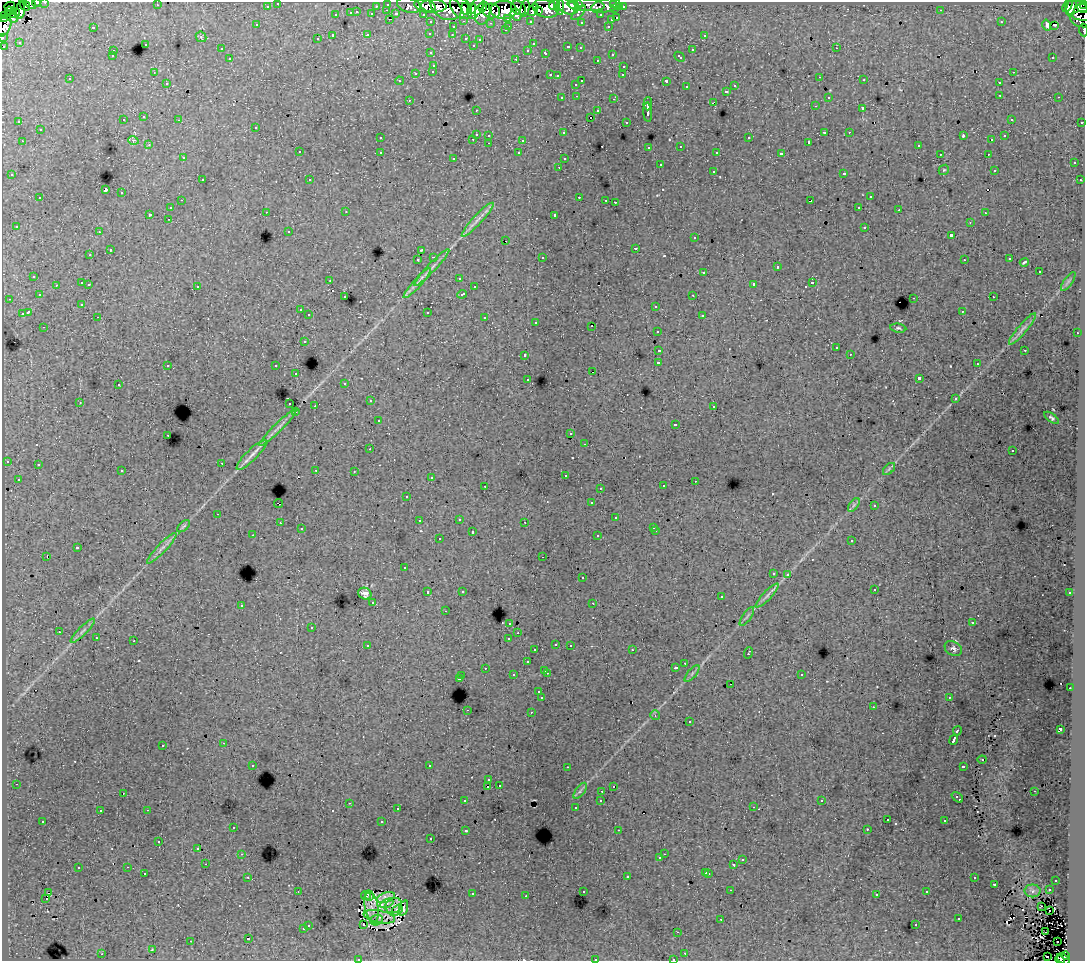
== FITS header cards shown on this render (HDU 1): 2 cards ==
NAXIS1  =                 1083
NAXIS2  =                  959

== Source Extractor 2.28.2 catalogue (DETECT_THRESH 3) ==
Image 1083 x 959 px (HDU 1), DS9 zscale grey, 1 PNG px = 1 image px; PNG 1087 x 963 px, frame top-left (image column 1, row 959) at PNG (2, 2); each listed source drawn as its Kron ellipse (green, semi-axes under 4 px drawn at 4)
Background 237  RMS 1.8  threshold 5.35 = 3 sigma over >= 5 px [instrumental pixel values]
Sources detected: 541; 11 with non-positive FLUX_AUTO (blend fragments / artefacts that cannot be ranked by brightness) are neither listed nor drawn; of the other 530, the 500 brightest by FLUX_AUTO listed and drawn (30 fainter detections omitted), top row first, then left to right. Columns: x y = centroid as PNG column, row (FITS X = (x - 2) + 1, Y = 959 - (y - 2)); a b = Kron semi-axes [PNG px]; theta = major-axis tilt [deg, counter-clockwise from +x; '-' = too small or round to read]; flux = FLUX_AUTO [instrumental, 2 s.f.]
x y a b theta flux
45 2 3 2 - 4800
30 3 7 4 -50 19000
36 3 4 2 - 6600
278 3 3 3 - 3400
388 4 3 3 - 7200
579 4 3 3 - 19000
614 4 3 3 - 8800
1084 4 3 3 - 9700
25 5 6 4 -51 22000
157 5 3 2 - 140
409 5 12 7 -16 19000
554 5 6 4 34 53000
574 5 5 3 - 32000
586 5 18 6 -3 37000
1068 5 7 4 64 87000
10 6 5 3 - 9200
267 6 3 3 - 1600
376 6 3 2 - 1400
425 6 11 6 -17 78000
434 6 13 6 -2 98000
559 6 9 4 -81 35000
567 6 11 7 -26 65000
605 6 15 6 13 29000
1072 6 10 3 71 29000
446 7 16 12 -29 170000
482 7 4 3 - 27000
620 7 3 3 - 1800
623 7 3 3 - 3300
461 8 13 9 -46 120000
476 8 12 6 62 130000
519 8 8 6 -45 72000
525 8 9 4 77 21000
1082 8 5 3 - 28000
466 9 6 4 -73 69000
472 9 5 4 - 53000
546 9 13 9 -16 120000
615 9 3 3 - 9200
20 10 9 4 85 35000
387 10 3 2 - 360
504 10 13 9 -4 260000
533 10 6 4 57 120000
941 10 3 3 - 98
10 11 5 3 - 8600
491 11 9 7 -13 84000
538 11 4 4 - 66000
1081 11 16 9 -21 100000
357 12 3 3 - 580
15 13 5 3 - 14000
351 13 3 3 - 1300
483 13 12 7 79 85000
578 13 9 4 45 5500
372 14 3 3 - 1600
396 14 4 3 - 1200
423 14 3 2 - 3000
3 15 2 2 - 2100
336 15 3 3 - 590
516 15 6 5 - 34000
601 15 3 3 - 2400
11 17 7 4 -37 7400
508 18 3 3 - 1900
617 18 3 3 - 890
3 19 4 2 - 9000
389 19 3 2 - 350
1083 19 12 8 -6 50000
611 20 3 3 - 740
464 21 3 2 - 440
530 21 3 3 - 2300
431 22 3 3 - 3100
581 22 3 3 - 200
1001 22 3 3 - 99
490 23 3 3 - 200
257 25 3 3 - 270
1047 25 5 3 - 550
1054 25 3 2 - 240
4 26 11 7 68 37000
509 26 3 2 - 470
608 26 3 2 - 600
93 27 3 3 - 1300
453 27 3 3 - 460
505 30 3 3 - 360
1084 30 6 2 -84 7900
430 33 3 3 - 140
368 35 3 3 - 600
452 35 3 2 - 290
704 35 3 3 - 430
333 36 3 3 - 2100
2 37 3 2 - 4900
201 37 6 5 - 160
466 38 3 3 - 520
317 39 3 3 - 250
480 39 3 3 - 190
19 42 3 3 - 180
145 44 3 3 - 480
533 44 3 3 - 170
473 45 3 2 - 170
4 46 3 3 - 1500
568 47 3 3 - 810
580 48 3 2 - 210
836 48 3 2 - 320
221 49 3 3 - 270
528 50 3 3 - 250
692 50 3 3 - 630
113 51 3 2 - 340
431 53 3 3 - 340
546 53 4 3 - 590
612 54 3 3 - 450
112 56 3 2 - 180
680 57 6 3 -43 580
1053 57 3 2 - 210
230 59 3 3 - 490
516 59 3 2 - 770
597 60 3 2 - 250
434 65 3 3 - 600
624 66 3 2 - 450
433 71 3 3 - 400
154 72 3 2 - 100
1013 72 3 2 - 480
416 73 3 3 - 510
550 75 3 2 - 810
623 75 3 3 - 260
557 76 3 2 - 180
820 77 3 2 - 230
70 79 3 2 - 200
864 80 3 2 - 260
399 81 4 4 - 140
582 81 3 2 - 900
666 81 3 3 - 1600
167 83 3 2 - 290
999 83 3 2 - 200
576 84 3 3 - 270
735 86 3 3 - 410
687 87 3 3 - 350
726 91 3 3 - 490
1000 95 3 2 - 450
577 96 3 2 - 270
828 97 3 3 - 440
1059 97 3 2 - 250
562 98 3 3 - 380
614 99 3 2 - 570
409 100 3 2 - 230
713 102 4 2 - 520
648 104 6 3 86 3000
815 106 3 2 - 210
863 108 3 3 - 1500
476 110 3 2 - 200
598 111 3 3 - 450
648 112 10 4 -86 3000
144 117 3 3 - 430
590 117 3 2 - 480
1011 119 3 3 - 240
123 120 3 3 - 240
179 120 3 2 - 240
19 122 3 2 - 190
626 122 3 2 - 180
1082 122 3 2 - 1300
256 127 3 3 - 410
40 130 3 3 - 610
824 132 3 2 - 1200
849 132 3 2 - 210
563 133 3 3 - 250
476 134 3 3 - 1300
489 135 3 2 - 320
963 136 4 2 - 850
1004 136 3 3 - 280
380 138 3 3 - 240
749 138 3 3 - 740
473 139 3 2 - 350
133 140 5 3 - 160
523 140 3 3 - 1300
992 140 3 2 - 140
22 141 3 2 - 380
809 142 3 3 - 240
489 143 3 2 - 410
149 145 3 3 - 180
918 145 3 3 - 280
681 146 3 3 - 460
649 147 3 3 - 170
299 152 3 3 - 430
380 152 3 2 - 250
717 152 3 2 - 190
519 153 3 3 - 260
781 154 4 3 - 2600
940 154 3 2 - 140
988 154 3 2 - 270
183 158 3 3 - 290
454 158 3 3 - 230
564 159 3 3 - 210
1074 163 3 3 - 380
660 165 3 3 - 730
559 167 3 2 - 270
944 170 6 4 43 150
994 170 3 3 - 220
713 171 3 3 - 220
844 173 3 3 - 650
12 175 3 3 - 240
202 180 3 3 - 470
310 180 3 2 - 300
1080 180 3 3 - 240
105 190 3 3 - 10000
121 193 3 3 - 720
579 197 3 2 - 550
870 197 3 3 - 620
40 198 3 2 - 550
181 200 3 2 - 260
606 200 3 2 - 210
810 201 4 3 - 890
615 202 3 2 - 1000
859 207 3 2 - 280
170 208 3 3 - 460
899 210 3 3 - 200
266 212 3 2 - 260
346 212 3 2 - 280
985 213 3 2 - 240
150 214 3 3 - 1600
555 215 4 3 - 2900
168 219 3 2 - 300
478 220 22 4 47 930
970 222 3 3 - 140
16 226 3 2 - 100
865 227 3 3 - 810
288 231 3 2 - 110
99 232 3 3 - 330
951 235 3 3 - 1600
694 238 3 3 - 390
506 241 3 2 - 230
636 248 3 3 - 880
110 250 3 3 - 1100
421 250 3 2 - 97
90 255 3 2 - 360
433 257 3 2 - 1200
542 257 3 3 - 340
1010 259 3 3 - 270
418 260 3 2 - 110
964 260 3 2 - 230
1024 262 4 2 - 180
432 267 25 4 47 730
777 267 3 3 - 910
1039 271 3 3 - 790
704 272 3 3 - 660
34 276 3 3 - 470
459 278 3 3 - 240
330 280 3 2 - 150
1068 281 11 3 55 270
82 283 3 3 - 880
417 283 20 3 48 620
812 283 3 3 - 870
89 284 3 3 - 410
754 284 4 3 - 2700
56 285 3 2 - 250
197 286 3 3 - 480
474 287 3 2 - 300
462 294 5 3 - 790
39 295 3 3 - 290
693 295 3 2 - 290
345 297 3 3 - 240
993 297 2 2 - 320
914 298 3 2 - 540
9 299 3 2 - 230
82 305 3 3 - 260
656 306 3 3 - 640
300 310 3 3 - 350
962 311 3 2 - 260
28 312 4 3 - 2300
427 312 3 3 - 1100
22 314 4 3 - 1200
309 315 3 3 - 230
702 315 3 3 - 490
98 317 3 2 - 180
485 318 3 3 - 690
536 322 3 3 - 200
592 326 2 2 - 190
44 327 3 2 - 280
898 328 8 4 -7 250
1022 329 20 4 50 630
657 331 3 2 - 200
1077 333 3 2 - 560
304 341 3 3 - 540
836 348 3 3 - 380
659 350 3 3 - 1600
1025 350 3 2 - 690
850 354 3 2 - 230
525 355 3 3 - 500
658 363 4 3 - 2300
977 364 3 2 - 200
168 365 3 3 - 570
276 366 3 3 - 530
592 372 3 2 - 180
296 374 3 2 - 330
919 378 4 3 - 4100
528 379 3 3 - 300
345 383 3 3 - 260
118 385 3 3 - 440
955 399 3 3 - 260
370 401 3 3 - 310
80 402 3 2 - 140
290 404 3 2 - 580
315 406 2 2 - 990
714 406 3 2 - 310
296 412 3 3 - 230
1052 418 8 4 -36 250
378 421 3 3 - 330
675 424 3 3 - 370
278 428 25 3 44 690
571 434 3 3 - 250
168 435 3 2 - 340
585 444 3 2 - 220
370 449 3 2 - 260
1012 451 3 2 - 260
252 455 20 5 44 910
7 461 3 3 - 420
222 463 2 2 - 300
38 465 3 3 - 360
889 469 7 4 46 220
316 470 3 2 - 550
122 471 3 3 - 370
354 472 3 2 - 180
565 475 3 3 - 360
431 478 3 3 - 240
18 479 3 3 - 330
695 481 2 2 - 120
485 486 3 2 - 420
663 486 3 3 - 360
600 488 3 2 - 240
407 496 3 3 - 260
591 503 3 3 - 300
279 504 4 2 - 540
854 505 8 4 53 270
874 506 3 3 - 230
218 514 3 2 - 390
616 518 3 3 - 530
459 519 3 3 - 550
419 521 3 3 - 230
525 522 3 2 - 220
280 523 3 2 - 350
184 526 8 4 42 240
654 527 3 2 - 230
301 529 3 3 - 320
656 531 3 2 - 330
472 532 3 3 - 830
253 535 3 2 - 240
598 536 3 3 - 450
439 539 3 3 - 420
852 541 3 3 - 520
77 548 3 3 - 1400
162 548 20 4 46 690
47 556 3 2 - 950
543 557 3 2 - 190
404 568 3 3 - 250
773 573 3 3 - 240
788 574 3 3 - 440
582 578 3 3 - 480
874 589 3 3 - 360
462 591 3 3 - 310
428 592 3 3 - 620
1070 593 3 3 - 430
365 594 7 5 -26 540
767 596 16 4 46 500
721 597 3 3 - 310
373 602 3 3 - 400
593 603 3 2 - 150
241 605 3 3 - 460
445 611 3 2 - 190
747 617 11 2 55 230
510 623 3 3 - 490
972 623 3 2 - 240
312 627 3 3 - 340
83 631 16 3 45 450
59 632 3 2 - 280
518 633 3 2 - 290
96 638 3 2 - 440
509 638 3 3 - 910
134 641 3 2 - 1000
556 644 3 2 - 280
570 645 3 2 - 390
368 646 4 3 - 500
953 649 9 6 -32 400
535 650 3 3 - 220
632 650 3 2 - 430
748 653 6 3 70 1100
527 662 3 3 - 660
685 663 3 2 - 440
485 668 3 2 - 290
676 668 3 3 - 410
545 670 3 2 - 500
547 673 3 2 - 660
692 673 10 3 50 250
801 674 3 3 - 370
513 675 3 3 - 530
462 676 3 2 - 450
459 679 3 3 - 1600
731 684 2 2 - 240
1070 688 3 2 - 280
539 692 3 3 - 330
949 697 3 3 - 230
542 698 3 3 - 2800
873 707 3 2 - 210
467 710 2 2 - 470
531 712 3 2 - 640
655 715 5 4 - 240
689 722 3 3 - 510
1060 729 4 3 - 2800
957 731 5 3 - 1500
954 740 5 3 - 4700
224 743 3 2 - 370
163 745 3 3 - 670
982 760 4 4 - 110
253 765 3 2 - 370
430 766 3 3 - 4500
963 766 4 3 - 1100
567 767 3 2 - 250
489 780 3 3 - 240
16 784 3 2 - 210
499 785 3 3 - 300
488 786 3 2 - 250
613 786 3 2 - 140
580 791 9 4 55 270
602 791 3 2 - 280
1034 791 3 2 - 290
123 793 3 2 - 280
957 797 6 3 -41 960
601 800 3 3 - 410
465 801 3 3 - 360
822 801 3 3 - 140
349 803 3 2 - 390
753 807 3 2 - 260
576 808 3 3 - 240
397 809 3 2 - 340
147 810 3 2 - 540
100 811 3 3 - 300
887 820 2 2 - 130
43 821 3 2 - 290
945 821 3 3 - 500
382 822 3 3 - 1200
233 827 3 2 - 250
867 829 3 3 - 170
618 830 2 2 - 110
466 831 3 2 - 110
431 839 3 2 - 360
159 842 3 3 - 380
198 848 3 2 - 280
242 854 3 3 - 330
664 854 3 2 - 260
660 858 3 3 - 370
742 860 3 3 - 420
206 864 2 2 - 250
734 864 3 3 - 1500
128 867 3 2 - 290
78 868 3 3 - 700
706 872 3 3 - 470
144 873 3 2 - 290
709 873 3 3 - 530
627 876 3 3 - 990
248 877 3 2 - 360
974 878 3 3 - 500
1056 880 3 3 - 310
995 884 3 3 - 800
731 890 3 2 - 150
1049 890 3 2 - 480
298 891 2 2 - 98
583 891 3 3 - 410
1032 891 8 6 0 310
927 892 3 2 - 310
48 893 3 2 - 190
472 894 3 3 - 830
877 894 3 3 - 220
366 895 5 3 - 200
526 896 3 2 - 250
369 897 3 3 - 160
386 897 9 5 20 160
46 899 3 2 - 510
387 903 7 4 24 270
393 905 8 7 - 500
1041 906 3 2 - 120
371 907 17 6 -80 220
403 908 8 4 73 310
397 910 6 4 52 320
1050 911 2 2 - 160
379 917 16 6 -11 720
721 919 3 2 - 160
959 919 3 3 - 700
376 920 6 5 - 230
308 925 3 3 - 530
364 925 3 2 - 340
916 925 3 2 - 340
303 929 3 3 - 610
678 932 3 2 - 140
1045 932 3 2 - 250
248 939 3 3 - 1700
191 941 2 2 - 110
1057 942 2 2 - 690
152 950 4 3 - 120
685 953 3 2 - 350
102 954 3 2 - 590
1065 955 4 3 - 35000
1047 956 3 2 - 450
358 959 3 2 - 190
595 959 3 2 - 580
673 959 3 2 - 180
1063 959 7 4 -30 69000
1060 960 5 2 - 28000
At the frame edge (FLAGS 8, measured only in part): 18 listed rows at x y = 45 2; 30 3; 36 3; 278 3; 1084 4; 1081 11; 3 15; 3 19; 1083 19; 4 26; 1084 30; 2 37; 4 46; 358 959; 595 959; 673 959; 1063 959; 1060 960
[30 fainter detections neither listed nor drawn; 11 non-positive-flux detections neither listed nor drawn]